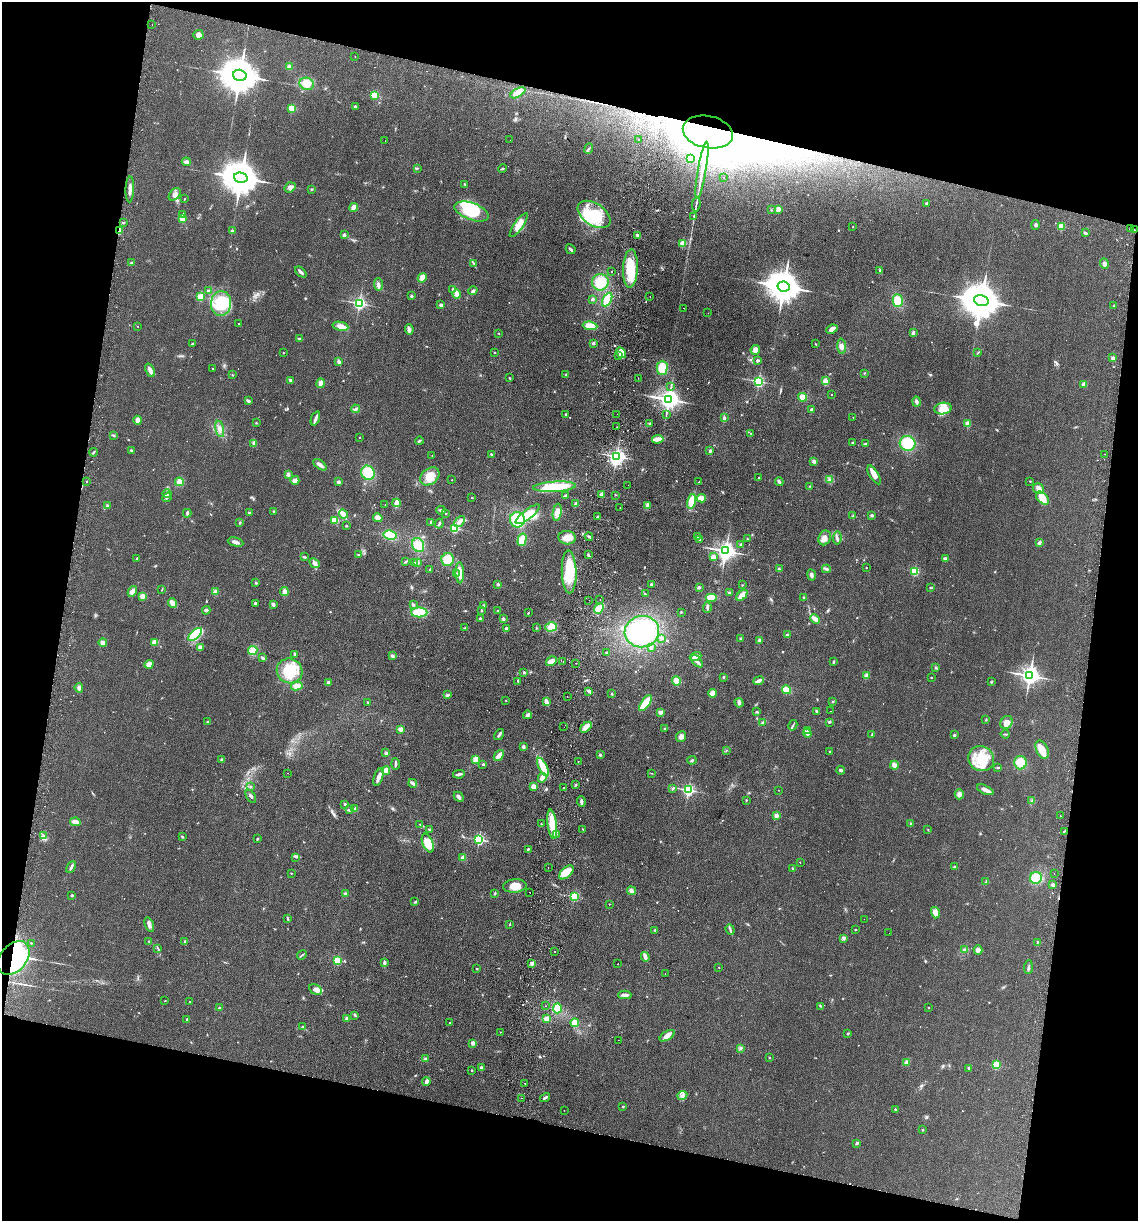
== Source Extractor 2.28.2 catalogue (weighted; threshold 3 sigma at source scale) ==
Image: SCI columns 175-4717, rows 13-4888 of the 5008 x 4901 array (HDU 1 of 3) = the unmasked area's bounding box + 8 px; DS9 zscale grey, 4 x 4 block average (1 PNG px = mean of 4 x 4 image px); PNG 1140 x 1223 px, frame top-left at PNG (2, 2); each listed source drawn as its Kron ellipse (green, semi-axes under 4 px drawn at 4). Shown black and unused: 25% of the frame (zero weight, under 2 of 3 exposures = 3% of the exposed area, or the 3 px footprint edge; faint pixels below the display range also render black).
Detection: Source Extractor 2.28.2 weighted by HDU 2 'WHT'. Background 0.111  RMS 0.01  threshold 0.0449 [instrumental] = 3 sigma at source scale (4.5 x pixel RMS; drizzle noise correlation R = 1.50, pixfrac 1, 0.05/0.05 arcsec/px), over >= 5 px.
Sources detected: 737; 1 too faint to see at this stretch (4 x 4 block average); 11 inside a brighter object's white glare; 32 cosmic-ray / hot-pixel residue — neither listed nor drawn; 6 coinciding with a brighter row at this scale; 22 inside a brighter listed object's ellipse — not listed separately; of the other 665, all 500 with FLUX_AUTO >= 2.72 (the completeness limit of this list) listed and drawn (165 fainter detections not listed), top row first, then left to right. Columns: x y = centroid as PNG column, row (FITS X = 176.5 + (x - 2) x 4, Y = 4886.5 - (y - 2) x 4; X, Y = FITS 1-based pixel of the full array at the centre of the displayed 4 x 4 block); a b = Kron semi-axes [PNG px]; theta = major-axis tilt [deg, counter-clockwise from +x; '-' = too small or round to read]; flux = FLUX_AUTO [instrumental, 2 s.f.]
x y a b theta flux
152 24 2 2 - 3
198 35 5 5 - 30
355 57 2 2 - 3.3
289 66 3 3 - 11
240 75 7 5 -15 20000
307 84 7 6 - 50
518 93 8 4 30 72
375 95 2 2 - 300
355 106 2 2 - 37
292 108 2 2 - 300
708 132 25 16 -11 4400
639 139 2 2 - 6.2
510 140 2 2 - 3.9
385 141 2 2 - 6.9
589 149 5 2 - 5.8
690 159 2 2 - 3.8
186 162 4 3 - 19
417 168 4 2 - 4.7
503 169 4 2 - 4.3
702 170 29 2 80 78
724 177 2 2 - 19
241 178 7 5 -13 21000
465 184 3 2 - 4.8
290 187 6 4 37 22
130 189 13 2 88 31
311 189 3 2 - 6.2
175 194 7 5 50 29
184 199 2 2 - 3.4
926 203 3 2 - 5.4
696 204 7 2 83 11
354 207 4 4 - 27
778 209 2 2 - 140
771 210 2 2 - 3.5
472 211 18 8 -20 240
594 214 18 11 -34 240
182 215 2 2 - 5.6
694 216 3 2 - 3.7
182 218 2 2 - 250
124 223 2 2 - 4.4
519 225 14 4 55 76
1036 225 5 3 - 9.9
853 227 2 2 - 6
1061 227 2 2 - 240
1130 228 2 2 - 1100
1134 229 2 2 - 790
119 231 2 2 - 53
232 231 2 2 - 32
1085 233 3 2 - 11
344 235 2 2 - 58
638 235 4 3 - 13
683 243 2 2 - 260
571 249 5 2 - 14
131 263 2 2 - 26
473 263 3 2 - 5.3
1104 264 5 3 - 21
630 268 19 7 87 170
880 270 3 2 - 7.6
301 272 7 2 -42 16
612 272 2 2 - 4.2
422 278 5 4 - 40
600 282 8 8 - 130
378 285 6 3 -89 20
784 286 6 5 - 15000
453 289 3 2 - 4.2
208 291 2 2 - 28
473 291 5 3 - 13
457 294 4 3 - 25
411 296 2 2 - 30
650 296 2 2 - 2.8
200 297 2 2 - 350
592 299 2 2 - 17
607 300 7 3 63 130
898 301 6 5 - 85
981 301 7 5 -15 24000
221 303 12 10 85 170
359 303 2 2 - 1400
441 305 3 3 - 16
1114 305 2 2 - 8.9
683 308 2 2 - 3.2
708 313 2 2 - 2.9
238 324 2 2 - 3.8
138 326 2 2 - 2.8
340 326 8 4 -11 44
590 326 7 4 -6 79
409 329 5 3 - 14
832 329 6 3 23 28
499 333 2 2 - 3
913 333 4 3 - 14
299 338 3 2 - 7.2
593 343 3 2 - 8.8
192 344 3 2 - 4.6
815 344 2 2 - 3.5
842 346 7 4 -87 24
755 350 5 4 - 37
495 352 2 2 - 3
283 353 2 2 - 2.8
621 353 6 4 -58 63
978 353 3 2 - 3.9
618 356 2 2 - 4.4
1113 358 2 2 - 61
758 361 3 3 - 8.6
339 362 4 3 - 14
213 368 2 2 - 5.7
662 368 7 5 89 94
150 370 7 3 -67 29
864 373 2 2 - 2.8
566 374 2 2 - 5.9
232 375 2 2 - 3.2
509 378 3 2 - 4.3
638 378 2 2 - 2.9
290 380 2 2 - 12
758 381 2 2 - 1100
825 381 2 2 - 140
321 383 5 3 - 29
1084 384 2 2 - 110
671 387 2 2 - 3.2
831 395 2 2 - 3.6
803 397 4 4 - 42
669 399 3 3 - 5000
248 401 4 2 - 12
916 402 5 3 - 15
355 409 4 3 - 13
943 409 9 6 9 54
812 410 2 2 - 42
566 414 2 2 - 11
617 414 2 2 - 4.6
666 415 3 2 - 3.3
853 417 2 2 - 4.7
315 418 7 2 69 29
724 418 4 2 - 8.4
137 420 4 3 - 30
256 423 2 2 - 4.2
649 423 2 2 - 4.7
968 424 2 2 - 150
617 427 2 2 - 26
220 429 8 3 -77 25
751 433 2 2 - 4.2
113 435 3 2 - 7.1
359 437 2 2 - 3.5
658 439 6 3 8 49
419 441 4 2 - 9.3
853 442 3 2 - 6.2
254 443 4 3 - 13
908 443 8 7 - 200
865 444 3 2 - 8.9
131 450 3 2 - 5.5
710 451 3 2 - 11
93 452 4 2 - 7.1
491 454 3 2 - 6.5
1104 454 2 2 - 2.7
432 455 2 2 - 4.1
616 456 3 3 - 2000
814 461 4 3 - 11
320 465 8 3 -39 27
368 473 7 6 - 150
288 474 4 3 - 13
874 475 10 4 -59 44
430 476 10 7 38 80
759 477 2 2 - 8.9
829 479 2 2 - 4.6
295 480 4 3 - 27
452 480 2 2 - 5.3
87 481 2 2 - 10
1030 481 2 2 - 3.7
179 482 4 4 - 37
339 482 2 2 - 61
699 482 3 2 - 3.1
779 482 4 2 - 13
628 485 2 2 - 11
810 486 2 2 - 3.2
555 487 21 5 3 220
1038 489 5 5 - 23
167 494 4 2 - 10
602 494 3 2 - 18
616 495 2 2 - 2.8
566 496 3 2 - 15
167 497 5 2 - 10
472 497 2 2 - 9.3
701 498 5 3 - 50
1042 498 8 5 -44 62
691 501 7 4 79 90
396 503 4 3 - 47
576 504 3 3 - 16
107 505 3 2 - 7.2
385 505 2 2 - 3.9
647 506 4 3 - 28
620 508 2 2 - 4.7
441 510 4 2 - 9
274 511 2 2 - 7.6
557 512 9 4 82 42
187 513 4 2 - 13
249 513 2 2 - 5.1
446 513 2 2 - 3
343 514 5 3 - 40
528 514 15 4 38 100
872 515 3 3 - 9.2
853 516 3 2 - 5.8
597 517 3 2 - 4.3
378 518 5 4 - 36
335 520 3 3 - 95
517 520 7 7 - 170
460 521 6 3 48 31
431 522 3 2 - 7
240 523 3 2 - 3.8
439 524 5 2 - 8.3
346 526 2 2 - 5.5
454 528 2 2 - 530
390 535 6 4 -11 110
589 536 4 2 - 9.7
698 536 3 2 - 16
567 538 8 6 -5 57
825 538 7 6 - 37
837 538 6 2 82 12
700 539 3 2 - 13
747 539 2 2 - 3.7
522 540 6 4 75 96
235 542 8 3 -14 27
1039 543 3 3 - 11
741 544 2 2 - 7.8
418 545 7 6 - 75
725 551 3 3 - 3400
358 554 2 2 - 4.2
588 555 3 2 - 6.2
304 557 3 2 - 6.9
713 557 2 2 - 87
137 559 3 2 - 4.3
945 559 2 2 - 65
447 560 6 6 - 89
405 562 3 2 - 5.1
415 562 2 2 - 5.8
417 562 4 2 - 8.7
315 563 5 4 - 22
866 568 2 2 - 7.9
779 569 3 2 - 8.3
826 569 4 3 - 12
430 570 3 2 - 3.5
915 571 2 2 - 450
569 572 21 7 -88 210
460 573 10 3 -88 61
456 574 2 2 - 3.5
812 575 5 3 - 17
256 583 2 2 - 19
498 584 3 2 - 8.7
651 584 2 2 - 11
743 585 2 2 - 2.7
699 587 3 3 - 10
931 588 3 2 - 5
162 590 4 2 - 3.5
132 591 5 4 - 28
215 592 3 3 - 28
284 592 4 3 - 25
729 593 3 2 - 12
645 594 3 2 - 5.2
742 595 7 3 44 79
142 596 2 2 - 170
711 597 6 4 0 47
804 597 3 2 - 5.1
600 599 2 2 - 3
589 600 2 2 - 7.2
173 603 5 3 - 49
255 603 2 2 - 13
273 604 3 3 - 12
413 605 3 2 - 15
484 606 3 3 - 9.9
707 607 5 2 - 12
599 609 5 4 - 83
206 610 4 3 - 11
481 610 2 2 - 4.7
498 610 2 2 - 2.8
419 612 8 5 0 140
681 612 2 2 - 2.8
528 613 2 2 - 3.9
480 618 2 2 - 21
503 619 2 2 - 12
815 619 5 3 - 45
551 627 6 4 16 63
465 628 3 2 - 3.9
536 628 2 2 - 2.9
506 629 3 3 - 13
642 632 17 15 8 570
195 635 8 3 42 340
787 635 3 2 - 6.9
662 638 2 2 - 11
741 638 3 2 - 6.5
759 640 3 3 - 11
155 642 2 2 - 190
103 643 4 4 - 21
200 647 2 2 - 5.2
651 648 2 2 - 15
253 650 5 4 - 57
606 653 3 2 - 3.2
294 654 3 2 - 8
392 656 4 3 - 12
695 656 6 3 22 28
263 658 4 2 - 9.7
551 661 6 4 31 42
697 661 7 3 -47 20
563 662 2 2 - 2.8
833 662 3 2 - 6.1
576 663 2 2 - 2.7
149 664 4 3 - 41
936 668 3 2 - 5.9
290 671 13 12 - 190
524 672 3 2 - 8.3
867 676 4 3 - 24
1030 676 3 3 - 3900
724 677 2 2 - 6.3
931 678 2 2 - 9.8
518 681 3 2 - 5.5
676 681 5 4 - 34
758 681 5 2 - 27
991 681 3 2 - 3.9
328 682 2 2 - 47
297 686 6 4 11 43
79 688 5 3 - 15
786 690 5 4 - 61
589 691 3 2 - 17
712 693 4 3 - 36
612 694 3 2 - 4.6
447 695 3 3 - 10
567 697 2 2 - 13
506 700 2 2 - 2.7
367 702 2 2 - 2.9
546 702 4 2 - 37
833 702 2 2 - 4.8
645 703 9 4 54 120
739 703 5 3 - 17
816 711 3 2 - 6.7
830 711 2 2 - 9.8
661 712 4 3 - 20
757 712 4 2 - 6.6
527 715 4 3 - 17
986 719 3 2 - 4.7
207 722 2 2 - 20
763 722 3 2 - 9.3
829 722 3 2 - 6.3
1006 722 7 5 54 35
793 725 5 2 - 7.9
564 727 2 2 - 8.2
586 727 6 4 41 43
401 729 2 2 - 140
665 729 2 2 - 4.6
808 731 2 2 - 6
807 733 4 2 - 42
1005 734 4 2 - 4.8
499 735 6 2 56 11
872 735 3 2 - 6.8
954 735 2 2 - 31
681 736 6 5 - 25
523 747 3 3 - 13
726 750 2 2 - 2.8
1042 750 10 5 -66 80
830 751 3 2 - 5.5
386 753 4 3 - 11
499 755 6 3 49 43
600 755 3 2 - 7.2
475 759 4 3 - 35
981 759 13 12 - 150
222 760 3 3 - 9.7
692 760 4 2 - 7.8
578 761 2 2 - 2.9
1020 763 6 6 - 83
395 764 6 2 -88 11
483 764 2 2 - 20
894 765 4 3 - 29
543 767 10 3 -62 140
998 768 4 2 - 5.3
386 770 4 3 - 27
841 770 4 2 - 11
288 773 2 2 - 2.9
652 773 3 2 - 3.3
459 774 6 3 11 14
378 777 9 2 70 47
542 778 5 3 - 37
413 783 4 2 - 23
575 785 2 2 - 8.4
250 786 3 2 - 4.8
533 787 3 3 - 34
563 787 2 2 - 4.4
673 789 3 2 - 6.4
688 790 2 2 - 1200
778 790 2 2 - 5.5
985 790 9 3 -24 29
959 794 5 4 - 19
251 796 7 2 -58 12
459 797 5 3 - 16
746 800 2 2 - 3.3
1032 801 3 2 - 3.7
581 802 5 2 - 16
345 804 3 2 - 7.2
355 809 2 2 - 69
349 810 4 2 - 9.8
776 815 2 2 - 94
1060 816 2 2 - 4.2
75 822 5 3 - 42
910 823 2 2 - 3.1
420 824 3 2 - 4.3
542 824 2 2 - 3
552 824 15 4 -83 140
429 829 2 2 - 5
583 829 3 2 - 3.2
928 830 3 2 - 2.7
1064 831 2 2 - 3.2
557 834 2 2 - 3.3
44 836 4 3 - 13
182 837 2 2 - 6.9
257 839 3 2 - 6.6
479 839 2 2 - 920
428 843 10 5 -67 110
528 849 3 2 - 6.8
296 857 3 2 - 7.4
463 858 2 2 - 110
800 862 2 2 - 8.9
71 867 6 2 63 17
548 867 2 2 - 14
954 867 2 2 - 8
793 868 2 2 - 4.6
566 872 9 5 41 68
291 873 2 2 - 3
1054 874 2 2 - 13
1036 878 6 5 - 100
986 882 3 2 - 7.1
1053 885 4 3 - 8.3
515 886 12 6 4 80
631 891 4 3 - 23
495 893 2 2 - 26
530 893 2 2 - 5.5
346 894 3 3 - 11
72 895 2 2 - 23
574 896 2 2 - 620
415 902 2 2 - 6.2
609 904 2 2 - 5.9
935 913 6 3 -72 41
288 919 3 2 - 5.2
864 919 2 2 - 5.6
510 924 3 2 - 4.9
149 925 7 3 -70 20
855 929 2 2 - 3.8
655 930 2 2 - 3.5
730 930 5 2 - 9.3
889 933 2 2 - 3.6
844 938 4 3 - 10
149 941 3 2 - 3.9
185 942 3 2 - 5.6
1037 942 3 2 - 4.2
31 943 2 2 - 3.6
158 948 4 2 - 4.8
964 950 3 2 - 8.4
978 950 5 4 - 16
555 951 2 2 - 18
302 955 5 2 - 4.9
645 957 5 2 - 43
14 958 19 13 50 810
337 960 2 2 - 330
384 963 4 2 - 14
532 964 4 3 - 11
618 964 2 2 - 13
719 967 2 2 - 5.1
1028 967 7 2 86 11
476 969 2 2 - 3.4
665 974 2 2 - 3.4
315 989 7 4 -28 27
625 995 6 3 1 21
165 1001 2 2 - 2.9
190 1002 2 2 - 5.9
546 1006 2 2 - 2.8
820 1006 2 2 - 3.3
219 1008 3 2 - 5.3
557 1008 5 3 - 55
929 1008 2 2 - 6.2
355 1015 3 2 - 6
346 1018 3 3 - 6.9
187 1019 3 2 - 5.1
547 1019 3 3 - 31
450 1023 2 2 - 3.2
575 1023 4 3 - 65
302 1027 2 2 - 6.1
500 1032 2 2 - 2.8
848 1033 2 2 - 6.5
667 1036 8 4 31 35
618 1040 2 2 - 3.1
473 1043 3 3 - 17
740 1048 3 2 - 6
769 1057 3 2 - 4.8
425 1059 3 2 - 13
907 1062 4 3 - 9.5
996 1065 2 2 - 370
481 1068 3 3 - 11
969 1068 2 2 - 29
471 1070 2 2 - 11
426 1081 4 3 - 21
524 1083 2 2 - 3.2
682 1095 5 3 - 17
545 1097 5 2 - 14
521 1098 2 2 - 2.8
623 1106 2 2 - 9.1
895 1109 2 2 - 10
564 1110 2 2 - 3.1
923 1130 2 2 - 4.2
857 1143 4 2 - 11
Overlapping masked pixels (flux is a lower limit): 4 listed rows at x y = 708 132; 1134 229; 119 231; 14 958
Diffuse or blended objects may show on this block-average render without a row.